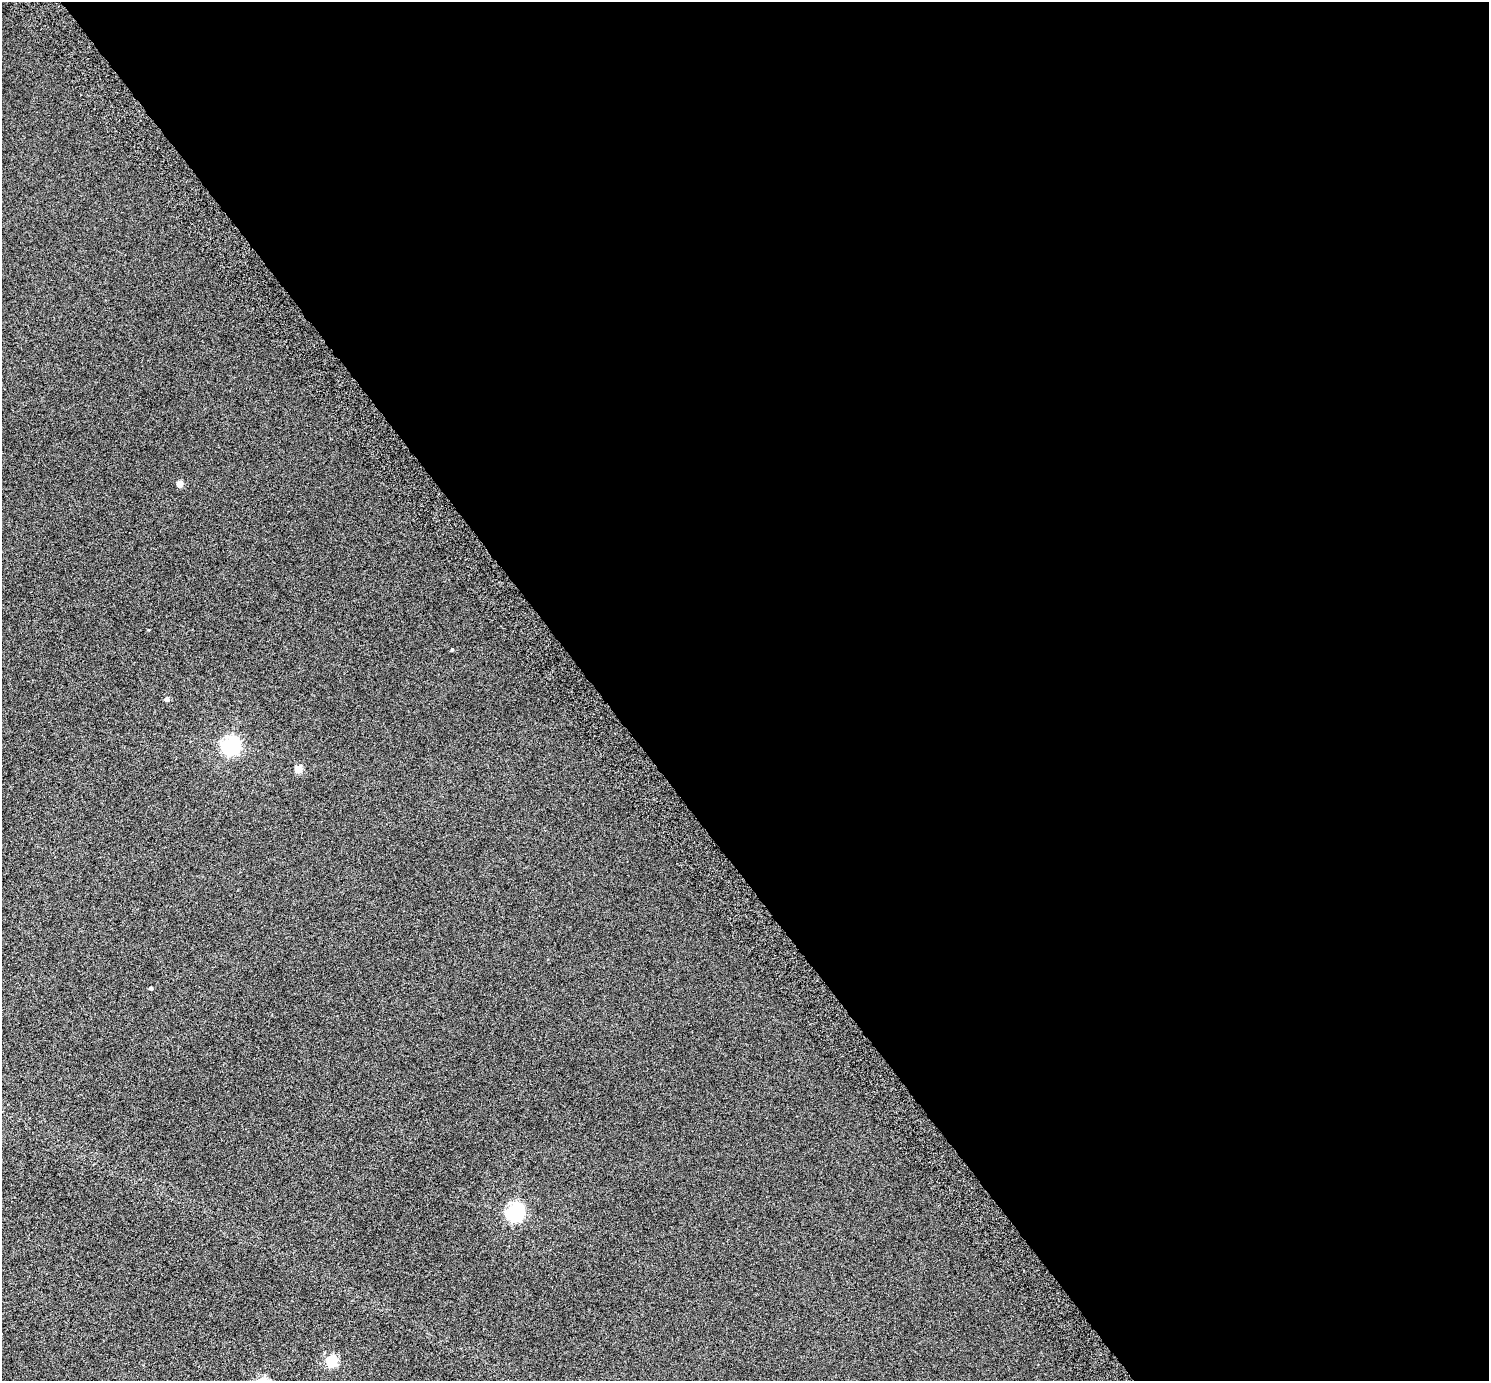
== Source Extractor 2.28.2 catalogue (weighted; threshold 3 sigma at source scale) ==
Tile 8 of 4 x 4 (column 4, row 2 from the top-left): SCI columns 4526-6012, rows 2973-4351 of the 6078 x 6006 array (HDU 1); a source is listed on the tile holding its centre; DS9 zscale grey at full resolution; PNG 1491 x 1383 px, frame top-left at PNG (2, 2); no overlay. Shown black and unused: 60% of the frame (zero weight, under 6 of 12 exposures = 4% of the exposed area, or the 3 px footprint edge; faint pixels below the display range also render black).
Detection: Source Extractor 2.28.2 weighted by HDU 2 'WHT'; one run over the whole footprint, this tile lists its part. Background 8.45e-05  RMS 0.003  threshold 0.0121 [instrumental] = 3 sigma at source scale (4.09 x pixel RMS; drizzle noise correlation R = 1.36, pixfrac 0.8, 0.0396/0.0396 arcsec/px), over >= 5 px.
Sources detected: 8; all 8 listed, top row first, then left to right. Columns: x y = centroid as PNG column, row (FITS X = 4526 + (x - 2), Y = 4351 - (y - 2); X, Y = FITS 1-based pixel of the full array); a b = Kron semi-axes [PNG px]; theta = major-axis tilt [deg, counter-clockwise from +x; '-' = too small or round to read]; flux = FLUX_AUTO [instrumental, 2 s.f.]
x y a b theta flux
180 484 5 4 - 3.5
452 649 3 3 - 0.26
167 699 5 5 - 0.83
231 746 7 7 - 93
298 769 5 5 - 5.9
151 988 4 3 - 0.41
515 1212 7 6 - 86
331 1361 6 5 - 21